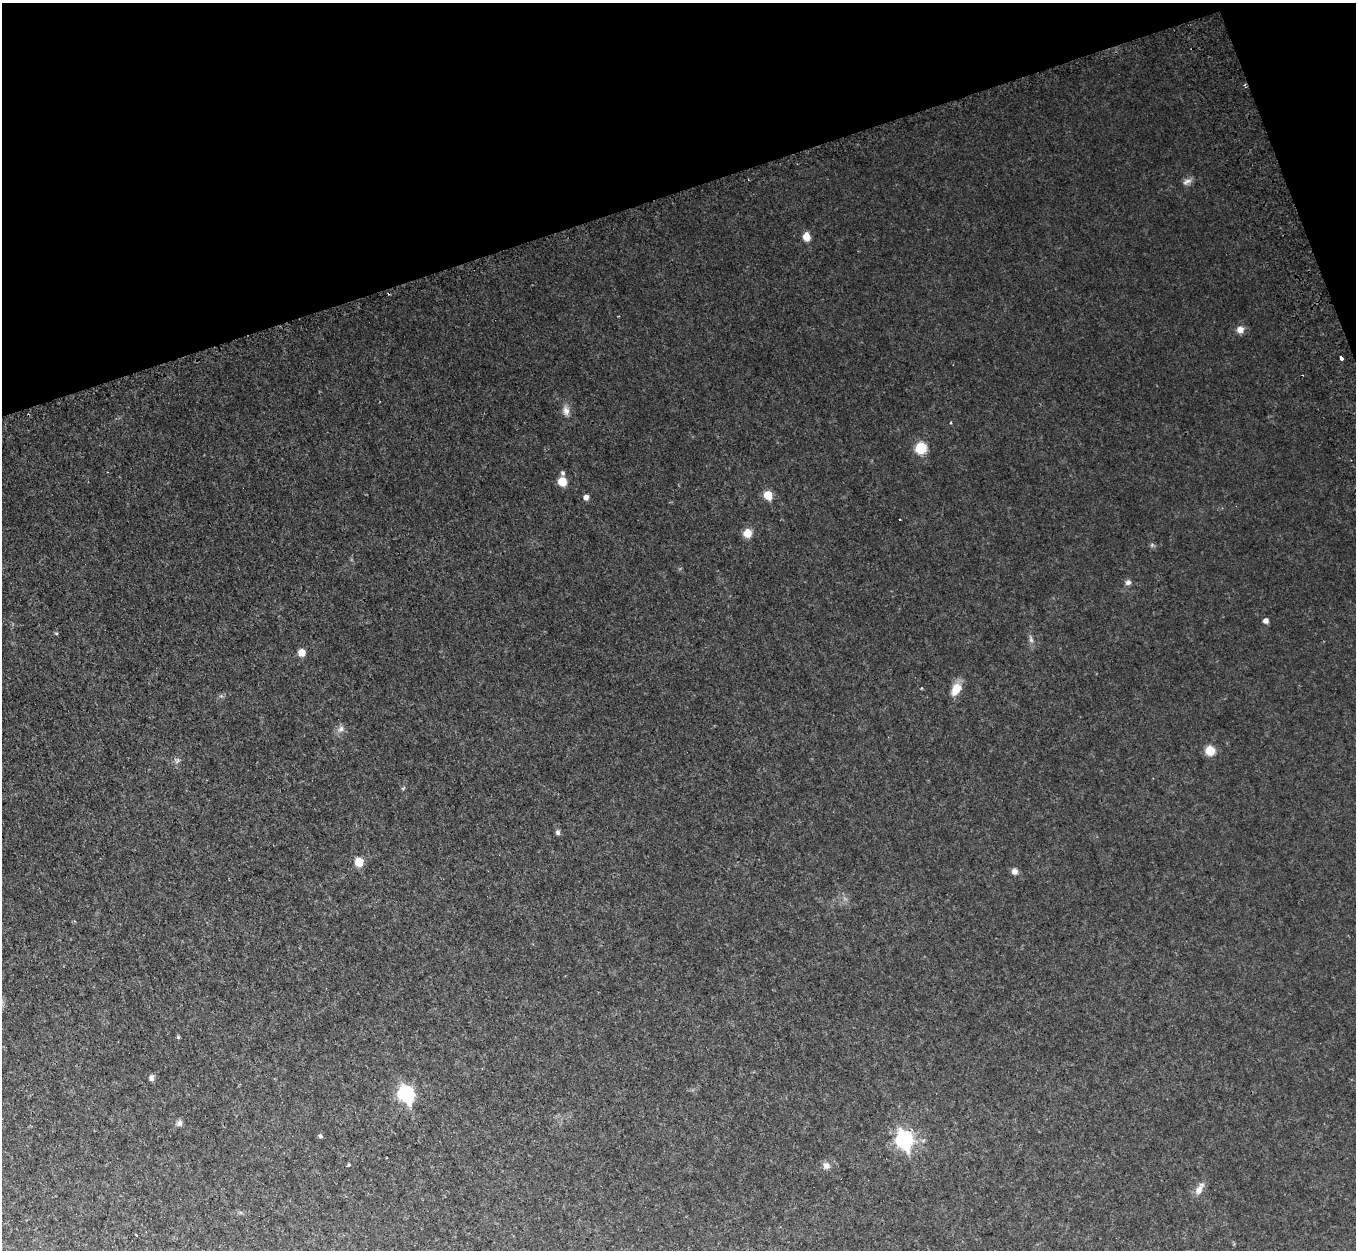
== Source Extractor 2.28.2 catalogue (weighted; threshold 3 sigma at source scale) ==
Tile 3 of 4 x 4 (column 3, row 1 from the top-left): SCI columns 2774-4127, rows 4050-5297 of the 5544 x 5478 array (HDU 1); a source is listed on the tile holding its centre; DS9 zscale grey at full resolution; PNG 1358 x 1252 px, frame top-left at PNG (2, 3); no overlay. Shown black and unused: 17% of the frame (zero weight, under 2 of 3 exposures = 4% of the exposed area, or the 3 px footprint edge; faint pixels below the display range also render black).
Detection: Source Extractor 2.28.2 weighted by HDU 2 'WHT'; one run over the whole footprint, this tile lists its part. Background 0.0525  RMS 0.0098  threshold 0.0443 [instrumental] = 3 sigma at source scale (4.5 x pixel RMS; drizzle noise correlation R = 1.50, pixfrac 1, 0.05/0.05 arcsec/px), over >= 5 px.
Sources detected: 34; all 34 listed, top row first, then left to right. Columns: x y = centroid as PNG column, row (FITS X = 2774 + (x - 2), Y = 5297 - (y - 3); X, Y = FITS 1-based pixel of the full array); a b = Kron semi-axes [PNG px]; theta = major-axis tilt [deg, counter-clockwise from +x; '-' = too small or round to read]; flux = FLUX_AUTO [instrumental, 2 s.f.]
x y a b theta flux
1187 181 13 6 29 3.7
806 236 7 6 - 9.8
1240 329 8 8 - 6
1341 358 4 3 - 4.1
566 411 13 8 -72 5.6
921 448 8 8 - 28
563 473 6 5 - 1.8
562 481 7 6 - 17
768 495 6 5 - 23
586 497 5 5 - 4.6
899 519 3 3 - 2
748 533 9 8 - 9.8
1128 582 8 6 31 3
1266 621 5 5 - 3.8
56 633 5 4 - 1.1
1031 640 8 5 -66 2.4
302 652 6 6 - 11
921 688 3 2 - 0.87
956 689 16 10 61 12
341 729 8 7 - 3.7
1210 751 9 8 - 15
558 832 6 5 - 2.3
359 862 6 5 - 25
1015 871 7 7 - 4
178 1037 4 4 - 1.4
151 1078 6 6 - 3.2
406 1094 8 7 - 180
179 1123 8 7 - 3.2
320 1136 5 4 - 1.6
904 1140 9 7 -70 230
349 1165 4 3 - 1
826 1166 9 8 - 4.2
1199 1190 14 8 60 6.4
136 1235 3 3 - 2.4